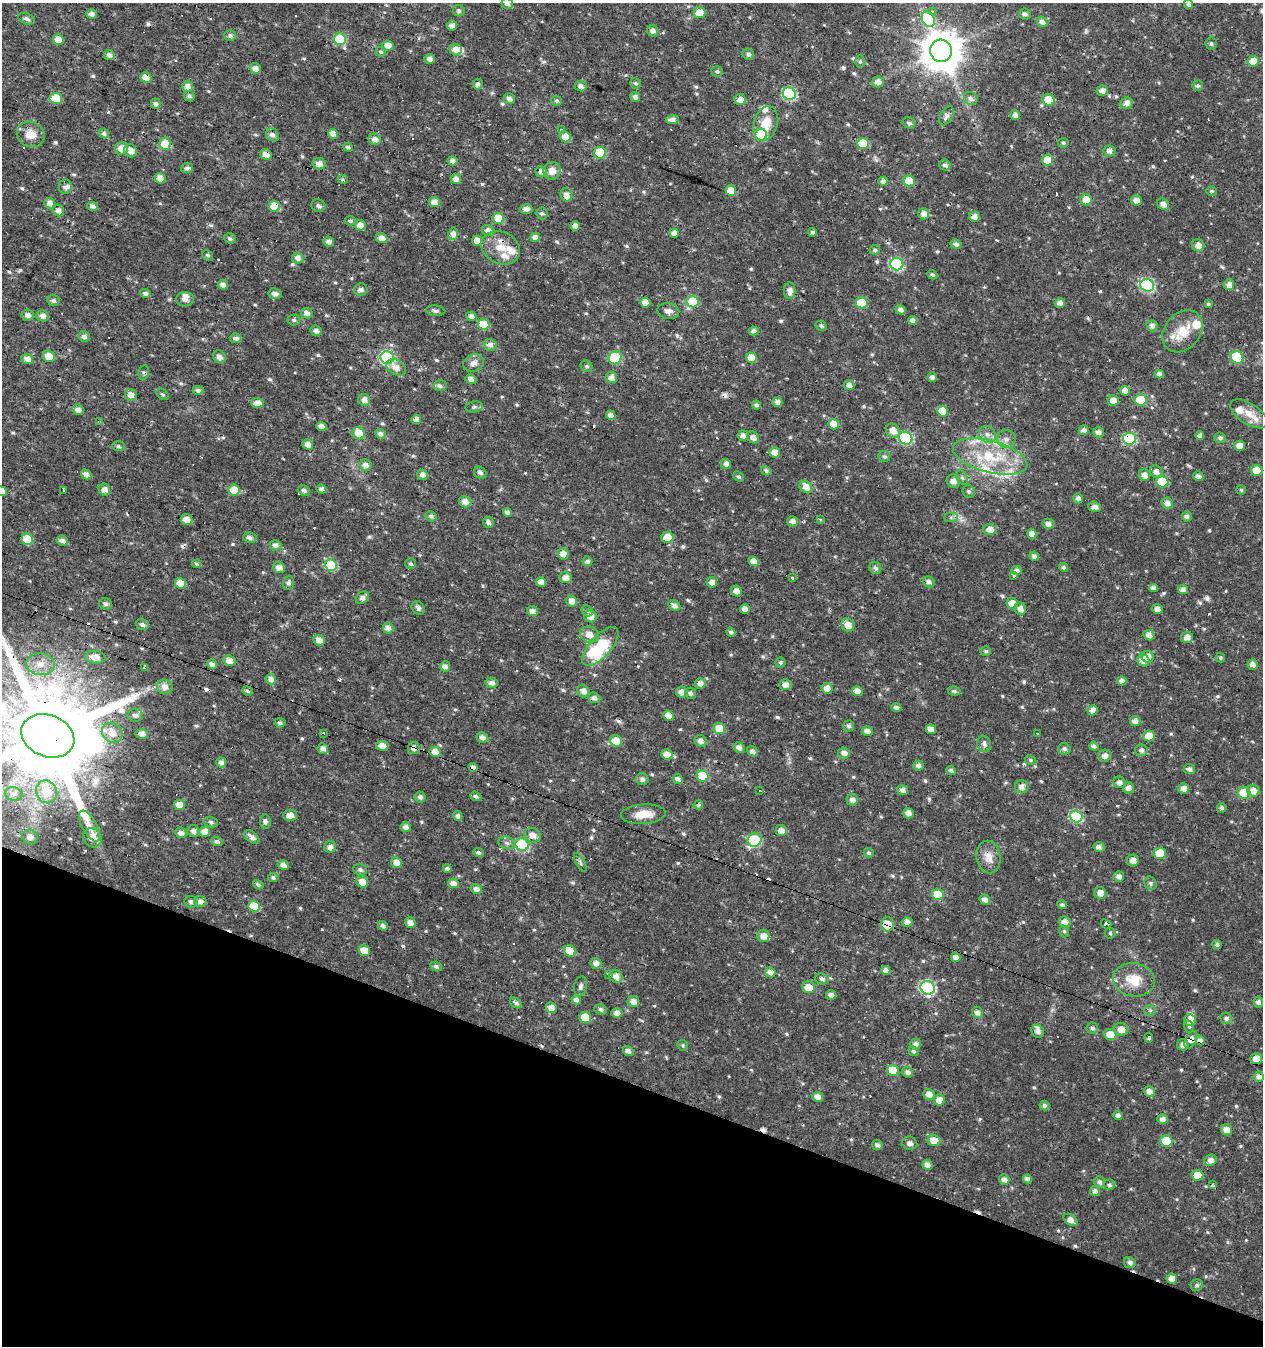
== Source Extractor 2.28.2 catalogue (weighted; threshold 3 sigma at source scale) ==
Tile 15 of 4 x 4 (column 3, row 4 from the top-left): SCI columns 2800-4060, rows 1-1344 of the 5534 x 5379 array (HDU 1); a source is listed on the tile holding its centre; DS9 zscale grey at full resolution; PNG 1265 x 1348 px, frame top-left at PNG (2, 3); each listed source drawn as its Kron ellipse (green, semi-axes under 4 px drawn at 4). Shown black and unused: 20% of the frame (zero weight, under 3 of 4 exposures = <1% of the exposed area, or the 3 px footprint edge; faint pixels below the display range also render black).
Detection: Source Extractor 2.28.2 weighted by HDU 2 'WHT'; one run over the whole footprint, this tile lists its part. Background 0.016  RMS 0.0021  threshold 0.00951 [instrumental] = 3 sigma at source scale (4.5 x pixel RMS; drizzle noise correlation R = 1.50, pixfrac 1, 0.0396/0.0396 arcsec/px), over >= 5 px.
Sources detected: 675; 31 cosmic-ray / hot-pixel residue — neither listed nor drawn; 16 inside a brighter listed object's ellipse — not listed separately; of the other 628, all 500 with FLUX_AUTO >= 0.353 (the completeness limit of this list) listed and drawn (128 fainter detections not listed), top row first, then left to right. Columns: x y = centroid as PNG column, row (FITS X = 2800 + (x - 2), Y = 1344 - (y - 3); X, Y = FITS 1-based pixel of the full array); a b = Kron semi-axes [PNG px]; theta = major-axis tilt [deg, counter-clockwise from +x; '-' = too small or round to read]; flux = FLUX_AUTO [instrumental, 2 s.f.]
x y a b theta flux
507 4 6 5 - 0.64
1189 4 5 4 - 0.49
459 11 6 5 - 0.48
932 11 4 3 - 0.48
700 13 6 5 - 3
91 14 5 4 - 1
1025 14 6 5 - 0.71
26 19 9 5 -21 0.6
928 19 8 6 -64 13
1042 22 6 5 - 1.2
452 26 5 5 - 1
653 31 5 5 - 1.1
230 36 6 5 - 0.66
58 39 5 5 - 2.2
340 39 6 6 - 9.8
1211 44 6 6 - 0.47
388 45 5 5 - 1.7
456 50 6 5 - 1.7
941 51 11 11 - 580
381 52 5 4 - 0.42
748 54 6 5 - 0.6
109 55 6 5 - 0.87
430 59 5 4 - 1.1
860 61 6 5 - 0.41
1253 61 5 5 - 2.7
255 69 6 5 - 1.4
717 71 5 5 - 0.45
146 77 6 5 - 1.7
878 82 5 5 - 1.3
635 83 6 5 - 0.42
478 84 5 5 - 0.77
187 86 5 5 - 1.2
581 86 6 5 - 0.88
1198 86 5 5 - 0.51
1102 91 5 5 - 1.3
789 94 6 6 - 23
189 96 5 5 - 0.57
635 97 5 4 - 0.86
56 98 6 5 - 4.9
971 98 7 6 - 0.82
509 99 6 5 - 0.9
740 100 6 5 - 1.9
1048 100 6 5 - 5.9
557 101 5 5 - 0.47
1127 103 6 5 - 1.2
156 104 5 5 - 0.59
1015 115 5 4 - 1
946 116 10 6 60 0.9
672 120 6 4 2 1
766 123 18 12 73 4.2
909 123 6 5 - 0.59
561 130 3 3 - 0.48
104 133 5 4 - 0.56
31 134 14 12 -29 2.5
333 134 5 4 - 1.3
272 135 7 6 - 0.75
761 135 6 6 - 8.7
565 137 6 5 - 2.2
375 139 6 5 - 1
863 143 6 5 - 6.4
1063 143 5 5 - 0.35
165 144 6 5 - 8
348 147 5 4 - 0.5
121 148 6 6 - 1.9
131 151 7 6 - 1.5
1109 151 6 5 - 0.87
600 153 6 6 - 8.9
266 154 6 5 - 1.5
1048 160 5 5 - 4.1
453 161 5 4 - 1
319 164 6 6 - 1.3
945 165 6 5 - 0.65
187 168 6 5 - 0.65
552 171 9 8 - 1.9
541 172 6 5 - 1.2
160 178 5 5 - 1.5
343 179 5 4 - 0.37
456 179 5 5 - 1.1
883 181 4 4 - 0.99
909 181 6 5 - 6.3
65 187 7 6 - 0.67
731 191 5 5 - 3.4
1211 191 5 4 - 0.4
567 195 7 6 - 1.2
1086 200 6 5 - 3.7
1136 200 5 5 - 1.4
434 202 5 5 - 1.5
50 203 6 5 - 1.3
1163 204 6 5 - 1.3
93 206 5 4 - 0.95
274 206 6 5 - 5.6
318 206 7 6 - 0.55
526 209 6 5 - 1.2
58 211 6 5 - 1.2
542 213 6 6 - 0.49
924 214 5 5 - 1.3
974 217 5 5 - 1.4
498 218 6 5 - 5.6
350 221 5 4 - 0.44
360 225 5 5 - 1.4
575 226 5 4 - 1.2
488 231 6 5 - 1.4
813 232 4 4 - 0.52
674 233 5 4 - 1.2
453 234 6 5 - 1.4
535 237 5 4 - 1.2
230 238 6 5 - 0.51
381 238 6 5 - 1.5
477 241 5 5 - 1.8
329 242 5 5 - 1
956 244 5 5 - 0.73
1198 245 6 6 - 1.3
501 248 20 16 -26 4
875 250 5 5 - 0.42
207 255 6 4 -30 0.38
298 258 5 5 - 1
897 264 6 6 - 24
932 275 5 4 - 0.5
223 285 5 4 - 1.2
1147 285 7 6 - 25
1229 285 5 5 - 1.1
361 290 7 6 - 0.89
790 291 8 5 90 1.3
145 293 5 4 - 0.55
275 294 6 5 - 1.1
185 299 9 7 2 1.1
53 301 6 5 - 0.69
693 302 6 6 - 8.7
645 303 5 5 - 2.2
862 303 6 5 - 7.9
1060 303 5 4 - 1.1
1208 304 4 4 - 0.4
900 310 5 4 - 1
436 311 10 5 -6 0.56
668 311 11 8 -10 1
307 313 6 5 - 1.1
28 315 6 5 - 1
43 316 6 5 - 1.2
471 316 5 4 - 0.83
294 320 6 5 - 0.4
913 320 4 4 - 0.87
484 324 6 5 - 5.3
821 326 6 5 - 0.47
1152 326 6 5 - 0.87
316 331 5 5 - 0.98
754 331 5 4 - 0.89
1182 331 23 17 49 5
84 336 6 5 - 0.86
236 338 6 4 -7 0.69
490 345 6 6 - 1.2
49 356 6 5 - 2.3
219 357 7 6 - 1.1
1237 357 6 6 - 9.7
387 358 7 6 - 28
615 358 7 6 - 11
751 358 5 5 - 2.6
27 359 6 5 - 1.3
473 363 11 8 21 1.3
586 366 6 5 - 0.46
396 367 10 7 -29 1.6
144 372 7 5 83 0.44
1159 374 4 4 - 0.9
932 377 5 4 - 0.68
611 378 6 5 - 1.1
471 379 5 5 - 1.1
849 385 5 5 - 1.1
440 386 6 5 - 0.7
198 390 5 4 - 0.61
1125 391 5 5 - 1.6
163 394 7 5 -40 0.36
131 395 6 5 - 1.5
364 400 6 6 - 1.2
1113 400 5 5 - 1.8
1141 400 6 5 - 7.1
777 402 5 5 - 0.91
257 403 6 5 - 1.6
756 405 4 4 - 0.52
474 407 9 5 8 0.49
78 410 6 5 - 1
942 411 5 5 - 3.8
1249 414 21 10 -34 3.1
611 415 5 4 - 1.2
416 420 5 4 - 1.6
100 422 4 3 - 0.78
834 424 5 5 - 3.4
321 426 5 4 - 1
1084 430 5 5 - 0.86
893 431 8 6 -46 1.6
1098 432 5 5 - 0.96
359 433 6 5 - 3.1
380 434 5 5 - 0.91
987 434 9 7 -41 1.1
743 435 5 5 - 1
1200 436 4 4 - 1
753 437 6 5 - 1.4
906 438 7 6 - 21
1220 438 5 5 - 0.62
1006 439 9 9 - 1.3
1129 439 6 6 - 19
308 444 6 5 - 1.3
118 446 6 5 - 0.36
1239 446 5 5 - 1.7
775 452 5 5 - 1.8
884 456 6 5 - 0.44
990 457 38 16 -15 11
726 464 5 5 - 0.93
365 465 6 5 - 1
1257 470 6 5 - 5.2
766 471 5 4 - 0.49
1156 472 7 6 - 1.1
480 473 7 5 -39 0.68
86 474 6 4 -32 1.2
422 475 5 5 - 0.98
1144 475 6 5 - 1.2
1198 476 5 4 - 0.86
739 477 6 5 - 0.44
962 478 7 5 -62 0.54
953 481 7 6 - 1.4
1162 482 6 5 - 9
806 487 7 5 -46 1.6
322 489 5 4 - 0.67
64 490 3 3 - 2.6
104 490 6 5 - 1.1
234 490 5 5 - 3.6
304 490 6 5 - 0.61
1241 490 5 4 - 0.36
2 491 5 5 - 2.4
969 491 6 6 - 0.57
1078 498 5 4 - 0.83
465 502 6 5 - 1.4
1167 503 6 5 - 1.1
1095 507 6 5 - 0.91
508 512 5 4 - 1.1
431 516 5 5 - 0.51
1187 516 5 5 - 0.72
951 517 7 4 1 0.43
186 519 6 5 - 1.5
820 520 3 3 - 0.74
793 521 5 5 - 1
488 522 5 5 - 0.75
1048 524 6 5 - 1.1
990 529 7 5 0 1.7
1032 534 5 4 - 1.5
667 537 6 5 - 3.5
250 538 6 5 - 0.84
27 539 6 5 - 4.1
62 541 6 4 -23 1
276 545 5 5 - 1
563 554 6 5 - 1.6
1034 556 5 4 - 0.77
587 561 5 5 - 0.72
754 561 5 4 - 1.9
196 564 5 4 - 0.5
411 564 5 5 - 0.46
331 565 6 5 - 12
279 567 6 5 - 1.3
1064 567 5 4 - 0.48
875 568 6 5 - 0.76
1017 570 5 4 - 0.94
1014 576 3 3 - 0.74
565 578 6 5 - 1.3
793 578 3 3 - 0.48
541 582 5 5 - 1.3
712 582 5 5 - 1.2
929 582 6 5 - 0.83
181 583 6 5 - 3.3
288 583 7 5 85 0.55
1153 588 4 4 - 0.89
1183 589 5 4 - 1.1
736 591 5 5 - 1.5
362 598 7 5 41 1.1
572 601 5 5 - 1.6
1012 603 6 5 - 2.6
106 604 6 5 - 0.66
674 606 6 5 - 1
418 608 7 6 - 0.65
745 609 5 4 - 1.3
1020 609 6 5 - 1.2
1157 609 5 5 - 1.1
533 611 6 5 - 1
587 611 6 5 - 0.42
591 616 6 6 - 1.5
142 624 6 5 - 0.74
848 625 7 6 - 1.9
388 628 5 5 - 1.2
731 632 5 4 - 0.56
589 634 9 8 - 1.8
1149 635 5 5 - 1.1
1187 637 6 5 - 1.2
319 640 6 5 - 1.3
600 646 24 11 48 13
986 651 5 5 - 0.41
95 657 10 6 -8 2.4
1148 657 6 6 - 1.9
1220 658 5 4 - 0.39
1143 660 6 6 - 1.5
229 661 6 5 - 1.5
780 662 5 5 - 0.39
40 664 14 11 -5 2.8
212 664 5 4 - 1
1253 665 5 5 - 1.1
445 666 5 5 - 1
144 668 4 3 - 0.43
271 679 5 5 - 1.1
1122 681 5 4 - 0.94
492 683 6 5 - 0.96
700 683 5 5 - 1.2
785 684 6 5 - 1.2
165 687 8 7 - 1.4
827 688 5 5 - 1.7
247 691 5 4 - 0.45
583 691 6 5 - 1.4
857 691 5 5 - 1.3
954 691 6 4 -10 0.43
682 692 6 5 - 1.6
691 693 6 5 - 0.69
594 698 6 5 - 0.93
896 707 5 4 - 0.66
1093 710 5 5 - 1.6
135 715 7 6 - 0.82
669 716 5 5 - 2
1135 721 5 5 - 1.2
280 723 5 4 - 0.59
849 726 5 5 - 0.59
719 728 6 5 - 3.9
931 729 5 4 - 1.1
867 731 5 4 - 1.3
112 733 11 9 -38 2.3
324 733 3 2 - 0.67
1037 733 3 3 - 0.45
142 734 6 5 - 1.4
48 736 27 20 -22 5200
1149 736 6 5 - 2.8
482 738 6 5 - 1
616 741 6 5 - 4.5
701 741 6 5 - 1.3
984 744 8 7 - 0.83
382 746 6 5 - 1.6
1094 746 5 4 - 0.72
739 747 6 5 - 1
414 748 6 6 - 0.92
323 749 5 5 - 1.1
1064 749 6 5 - 0.66
1141 750 6 6 - 0.68
752 751 6 4 -39 0.75
435 752 6 5 - 2.2
844 753 6 5 - 1.1
667 754 5 5 - 1.8
1105 756 6 6 - 1.2
1030 760 6 4 -28 0.4
221 762 5 5 - 0.97
918 766 5 5 - 0.78
473 767 5 4 - 1
1190 769 5 5 - 0.82
951 770 5 4 - 0.6
703 776 6 5 - 6.6
642 779 6 6 - 0.75
678 779 5 4 - 0.79
1119 782 6 5 - 0.98
1022 787 7 6 - 1.2
1128 788 5 5 - 1.1
1184 789 5 5 - 1.4
760 790 3 3 - 0.8
903 790 5 5 - 1.1
1253 791 6 5 - 1.6
46 792 12 10 -66 3.5
1244 793 6 6 - 8.3
14 794 9 6 -14 0.93
476 796 6 4 -22 0.55
420 797 5 5 - 0.72
852 800 6 5 - 0.92
179 805 5 5 - 2.4
698 805 5 4 - 0.51
1222 808 5 4 - 0.52
908 813 5 5 - 1.2
643 814 22 9 4 3.1
290 815 6 5 - 1.6
458 816 5 4 - 0.77
1076 816 6 6 - 16
211 822 7 5 -20 0.55
265 822 7 5 -85 0.56
89 826 17 7 -61 2
406 827 5 4 - 1
781 830 6 5 - 1.4
193 831 6 6 - 0.99
205 832 5 5 - 1.8
181 833 6 5 - 1.1
533 835 8 7 - 1.6
30 837 8 7 - 1.1
252 837 9 5 -38 1.1
92 838 10 9 - 2.2
755 840 7 6 - 17
217 842 5 4 - 0.65
507 843 8 6 -16 0.7
522 845 6 6 - 18
330 847 6 6 - 1
1099 847 5 5 - 0.88
478 853 5 4 - 0.64
869 853 5 4 - 0.45
1160 853 6 6 - 4.4
988 857 16 12 -80 2.3
1133 861 6 6 - 1.3
396 862 5 5 - 1.4
580 862 10 3 -61 0.39
283 865 5 4 - 1.1
447 868 4 4 - 0.62
360 870 7 5 -19 0.57
1119 876 5 5 - 1
273 878 5 5 - 0.49
362 882 6 5 - 2.5
453 883 5 5 - 1.3
1150 883 7 5 -57 0.49
258 885 6 4 -33 0.44
476 889 6 5 - 1
1100 893 6 6 - 1.5
938 895 6 5 - 5.7
985 900 5 5 - 1.1
191 902 6 5 - 0.7
200 902 6 5 - 1.2
1062 905 5 4 - 0.45
254 906 6 5 - 5.3
410 922 5 5 - 1.3
907 922 5 4 - 1.1
1065 922 6 5 - 1.3
887 924 7 6 - 4.1
1106 924 5 3 - 2.7
383 926 5 4 - 0.69
1064 931 6 5 - 0.41
1110 933 5 5 - 0.36
763 936 6 6 - 1.7
1217 945 4 4 - 0.5
364 950 6 5 - 2.9
570 951 6 5 - 4.3
956 957 5 4 - 1.2
596 963 5 5 - 1.2
436 966 6 4 -25 0.55
886 970 4 4 - 1.1
770 972 5 5 - 1.3
609 974 3 3 - 0.5
616 976 7 6 - 1.3
822 979 7 5 -10 0.59
1134 980 21 16 -9 4.7
581 986 10 6 81 0.65
808 987 6 6 - 2.8
928 988 7 6 - 30
831 995 5 5 - 0.95
576 1000 5 4 - 0.98
633 1001 6 5 - 1.3
1258 1002 5 4 - 0.76
516 1003 6 4 -33 0.67
551 1008 5 5 - 1.3
601 1009 6 5 - 0.58
1150 1010 6 5 - 0.39
977 1012 5 5 - 1
617 1013 5 4 - 1.1
585 1017 5 5 - 5.2
1226 1018 6 5 - 0.74
1190 1020 6 5 - 1.5
1189 1027 6 5 - 0.41
1092 1028 6 5 - 0.57
1121 1029 7 6 - 1.6
1038 1031 7 6 - 1.1
1110 1035 6 5 - 3
1149 1038 5 3 - 1.1
1191 1040 9 5 62 1.2
1200 1040 5 4 - 1.1
916 1044 5 5 - 0.86
683 1045 6 5 - 0.36
1183 1045 5 5 - 1.2
628 1051 5 5 - 0.93
914 1051 5 4 - 0.44
1256 1059 5 5 - 1.6
893 1071 6 5 - 5.7
908 1072 5 5 - 0.76
1259 1077 5 5 - 1.1
1149 1091 6 5 - 1.2
929 1094 6 5 - 1.3
818 1097 5 5 - 1.4
939 1100 5 5 - 1.8
1044 1105 5 5 - 0.62
1118 1116 4 4 - 1
1162 1119 5 4 - 1
1226 1130 6 5 - 2
934 1140 6 5 - 2.7
1166 1141 6 5 - 5.9
910 1143 7 6 - 0.75
877 1145 5 5 - 0.68
1210 1160 6 5 - 1.3
927 1165 5 5 - 1.2
1197 1175 6 5 - 3.3
1027 1179 4 4 - 1.1
1004 1180 5 5 - 0.98
1100 1182 6 5 - 0.58
1109 1185 5 5 - 0.54
1212 1185 4 3 - 4.4
1095 1191 5 5 - 0.85
1071 1220 8 5 -37 1.6
1130 1263 6 5 - 0.75
1172 1279 5 5 - 1.8
1197 1285 6 5 - 0.48
Overlapping masked pixels (flux is a lower limit): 17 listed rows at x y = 146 77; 266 154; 319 164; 274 206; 974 217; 501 248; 1129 439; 1187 637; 48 736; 414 748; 435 752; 473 767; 887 924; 1191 1040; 1200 1040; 939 1100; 1212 1185
Isophote crosses this tile's border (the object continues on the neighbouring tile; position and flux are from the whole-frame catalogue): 3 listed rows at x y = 507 4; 2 491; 48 736